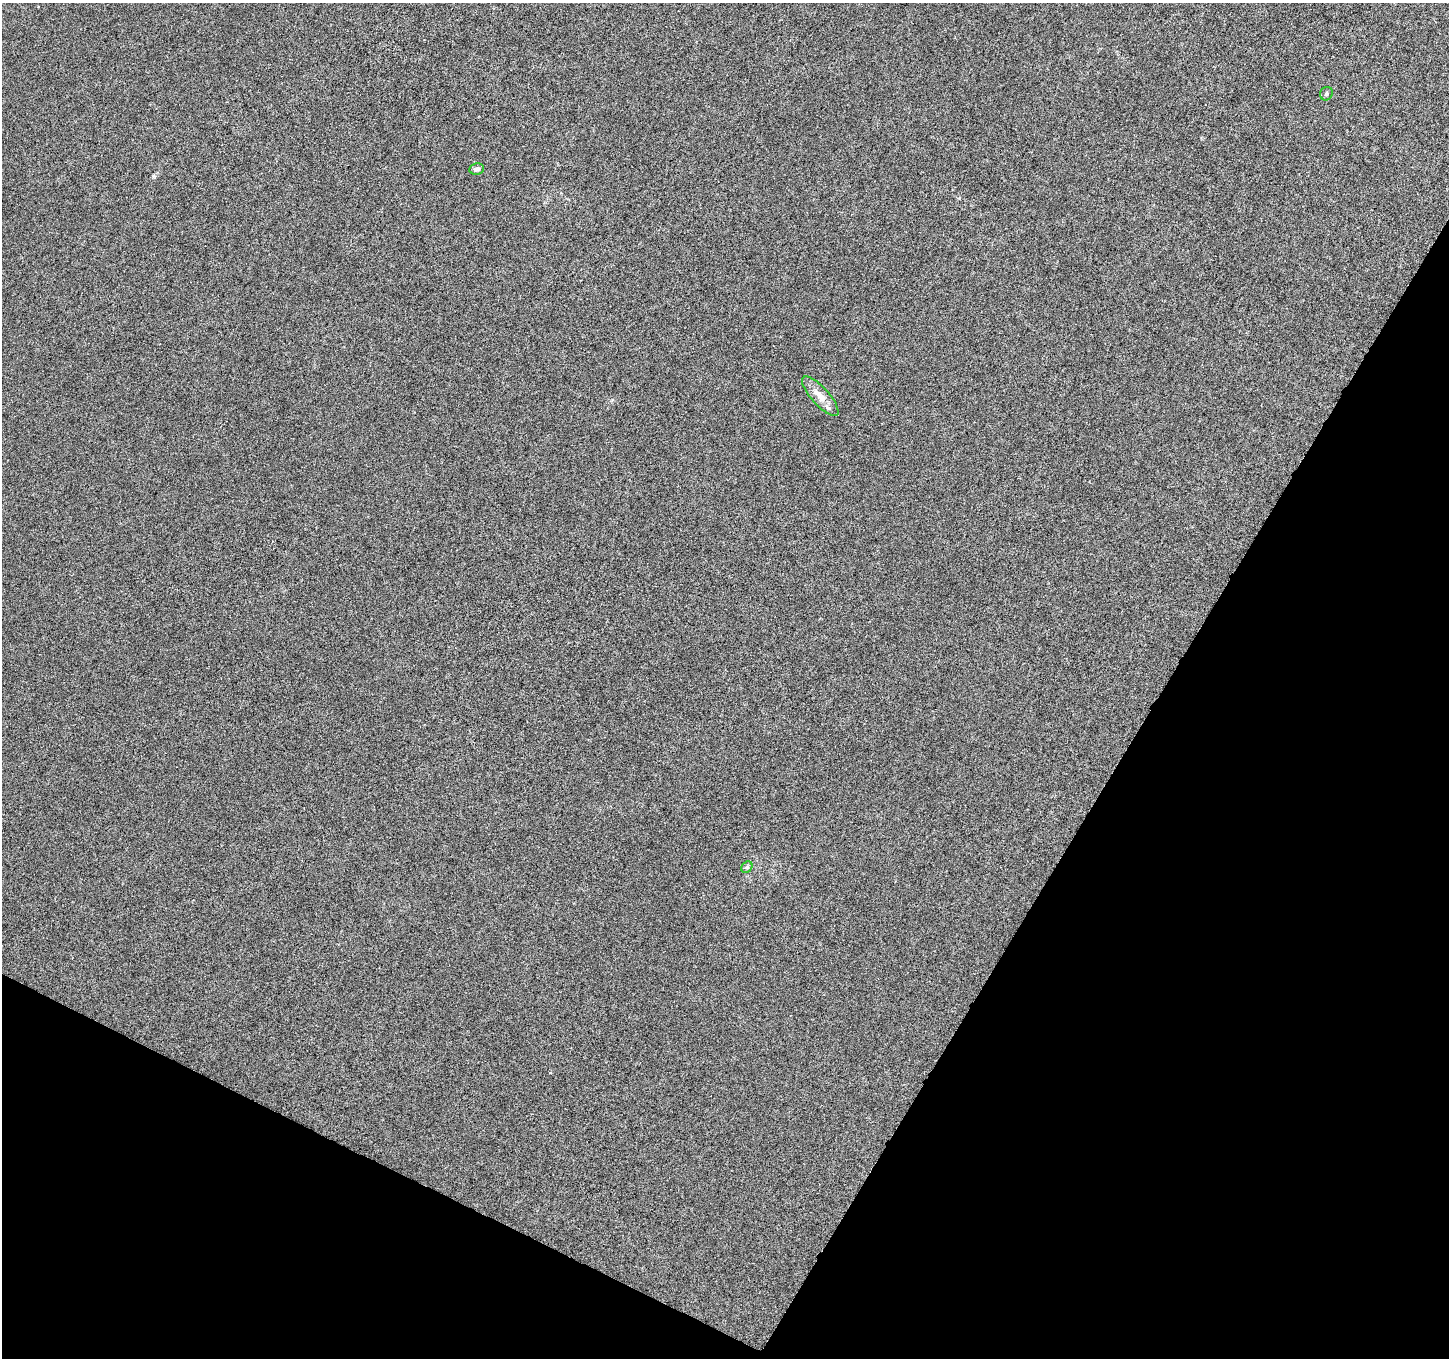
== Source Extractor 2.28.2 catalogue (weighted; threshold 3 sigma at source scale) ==
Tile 15 of 4 x 4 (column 3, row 4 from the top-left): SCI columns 2910-4356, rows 262-1617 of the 5807 x 5897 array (HDU 1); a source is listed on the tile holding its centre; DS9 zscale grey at full resolution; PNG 1451 x 1360 px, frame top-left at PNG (2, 3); each listed source drawn as its Kron ellipse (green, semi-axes under 4 px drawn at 4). Shown black and unused: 28% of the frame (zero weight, under 4 of 8 exposures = <1% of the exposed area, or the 3 px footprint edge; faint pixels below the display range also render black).
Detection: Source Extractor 2.28.2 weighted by HDU 2 'WHT'; one run over the whole footprint, this tile lists its part. Background 4.51e-05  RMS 0.0013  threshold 0.0052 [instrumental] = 3 sigma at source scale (4.09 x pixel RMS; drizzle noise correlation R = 1.36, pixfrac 0.8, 0.0396/0.0396 arcsec/px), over >= 5 px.
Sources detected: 4; all 4 listed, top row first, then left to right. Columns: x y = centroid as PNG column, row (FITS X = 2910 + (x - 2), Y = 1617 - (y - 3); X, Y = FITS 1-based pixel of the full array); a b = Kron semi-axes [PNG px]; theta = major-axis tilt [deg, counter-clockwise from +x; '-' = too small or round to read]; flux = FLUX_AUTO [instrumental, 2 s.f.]
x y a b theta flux
1326 94 7 6 - 0.24
477 169 7 5 6 0.43
820 396 25 8 -48 1.5
747 867 6 5 - 0.23